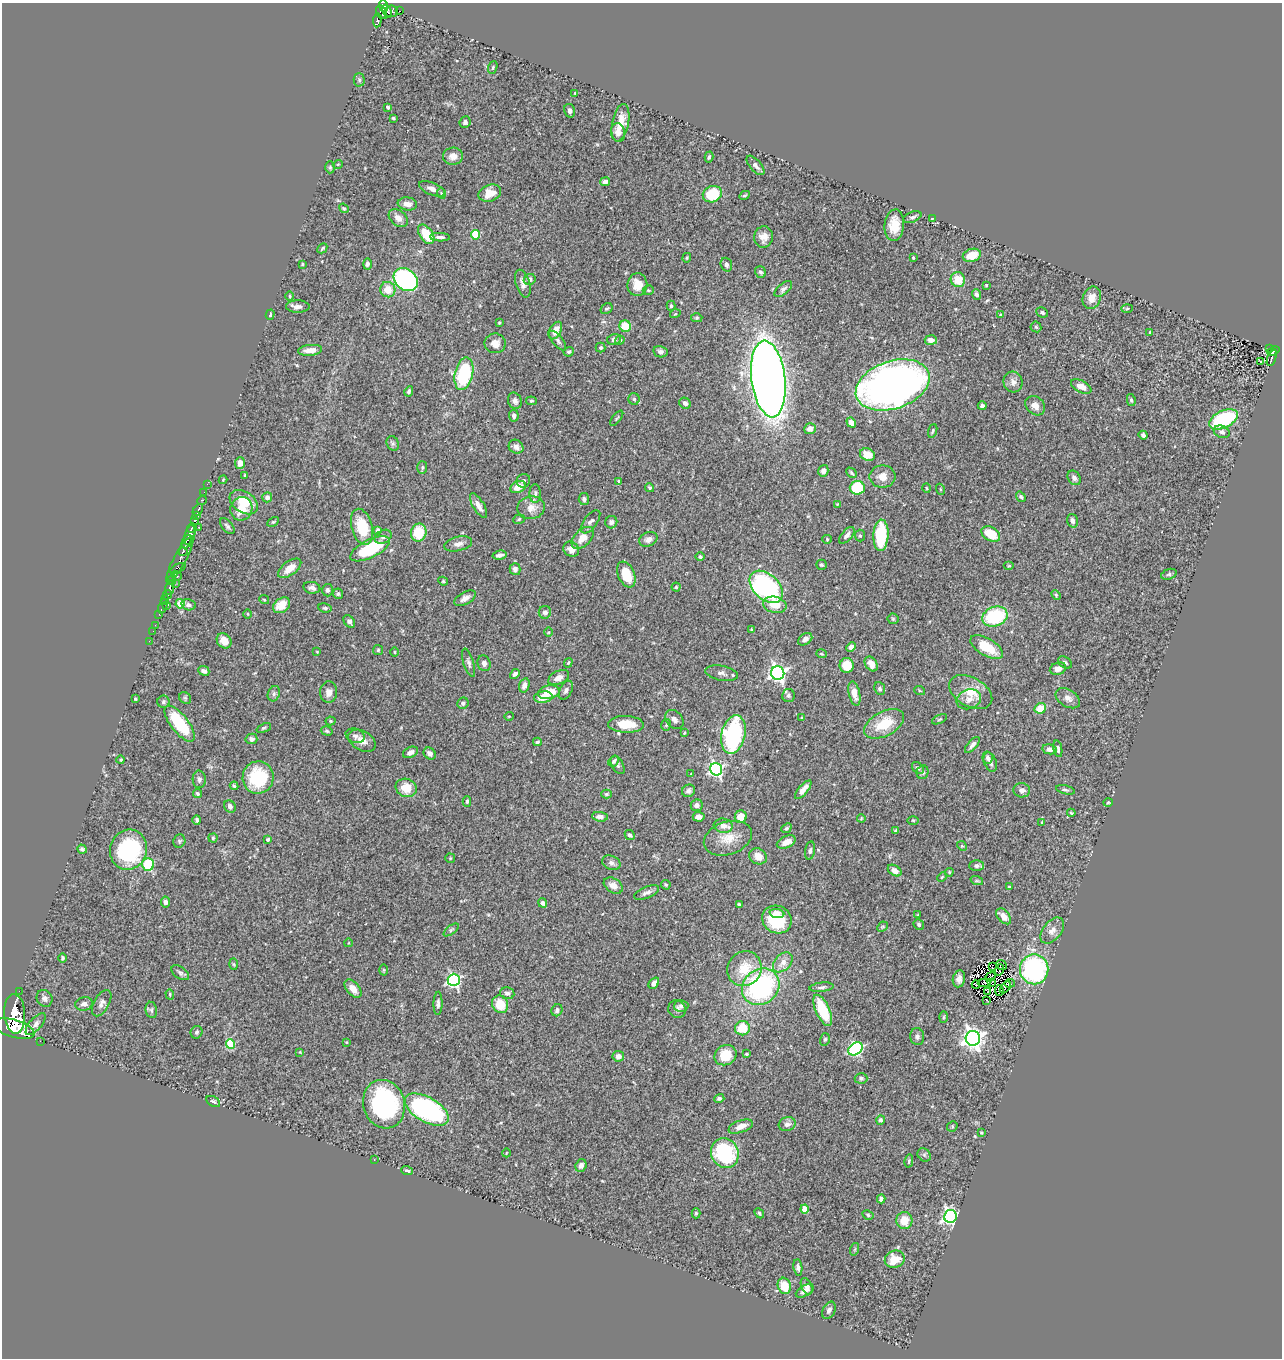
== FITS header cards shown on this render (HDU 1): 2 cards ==
NAXIS1  =                 1280
NAXIS2  =                 1356

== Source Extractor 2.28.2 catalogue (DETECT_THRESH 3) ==
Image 1280 x 1356 px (HDU 1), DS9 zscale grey, 1 PNG px = 1 image px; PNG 1284 x 1360 px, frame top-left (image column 1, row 1356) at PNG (2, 3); each listed source drawn as its Kron ellipse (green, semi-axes under 4 px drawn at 4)
Background 0.896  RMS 0.028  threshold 0.0827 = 3 sigma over >= 5 px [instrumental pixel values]
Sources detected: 421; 1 with non-positive FLUX_AUTO (blend fragments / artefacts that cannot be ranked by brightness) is neither listed nor drawn; the other 420 listed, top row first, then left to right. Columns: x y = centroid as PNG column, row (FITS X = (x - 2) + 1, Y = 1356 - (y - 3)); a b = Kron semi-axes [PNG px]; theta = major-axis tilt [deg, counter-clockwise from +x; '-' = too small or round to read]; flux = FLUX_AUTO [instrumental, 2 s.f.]
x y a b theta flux
383 6 5 4 - 580
387 11 7 4 -64 390
391 11 7 5 7 520
400 11 4 2 - 24
382 12 7 5 -63 360
377 20 7 3 84 260
493 67 7 4 71 2.8
359 80 7 5 -88 3.4
575 93 3 2 - 1.4
388 107 3 3 - 2.9
570 111 7 5 -75 6.6
393 118 3 3 - 2.3
465 122 6 5 - 5.3
620 123 19 8 78 26
618 132 9 7 -80 9.2
453 156 10 8 2 15
709 157 6 3 74 2.8
338 164 5 3 - 1.6
755 165 12 5 -48 7.7
330 167 6 5 - 3
605 182 5 4 - 7.5
432 189 14 6 -22 9.8
441 193 5 3 - 1.7
490 193 12 8 19 27
712 194 10 8 21 63
745 195 6 4 27 2.6
407 204 10 6 -7 13
344 208 5 4 - 2.4
912 217 9 5 21 5
398 218 11 7 -41 12
932 218 3 2 - 1.5
894 225 16 10 85 30
426 234 11 6 -56 56
475 235 4 4 - 77
440 237 10 3 -3 6
763 237 11 9 83 14
322 248 5 3 - 2.4
972 255 9 6 16 31
687 258 5 3 - 1.8
913 258 3 3 - 1.6
302 264 4 3 - 1.9
367 264 5 4 - 4.4
726 265 7 5 -71 5.6
760 272 6 5 - 4.5
406 279 13 10 -38 400
530 279 6 5 - 6.3
958 280 7 7 - 29
523 284 14 7 -73 9.9
637 285 11 10 - 24
986 285 3 3 - 1.7
783 289 10 5 41 5.4
388 290 8 7 - 26
648 290 6 4 16 2.4
976 294 5 4 - 5.4
290 296 4 3 - 1.8
1092 298 11 9 70 18
671 306 5 4 - 3
298 307 12 6 -1 9.4
1127 308 6 4 2 1.9
607 309 6 5 - 3
1042 312 6 4 -27 4.2
675 314 5 3 - 1.5
270 315 5 4 - 3.2
1001 315 4 3 - 2.7
697 318 6 4 2 2.7
499 323 3 3 - 1.8
625 326 6 5 - 40
1036 327 5 5 - 2.9
555 330 9 6 61 16
1150 332 4 3 - 2.3
614 339 7 5 13 5
620 340 5 4 - 3
931 340 6 5 - 12
558 341 12 5 -52 5.7
495 343 10 10 - 14
601 348 5 5 - 2.6
1269 348 2 2 - 12
310 350 12 5 6 15
1273 351 6 4 23 120
569 352 5 5 - 2.9
660 352 7 5 -12 4.9
1272 358 9 3 70 140
1260 362 3 3 - 3.4
464 374 16 9 77 140
768 379 38 17 -83 2100
1013 382 10 9 - 10
893 385 38 23 19 1300
1081 387 11 6 -27 17
409 391 5 4 - 3.4
634 399 6 5 - 3.4
1131 400 6 4 -80 3
515 401 8 7 - 7
531 401 5 4 - 2.1
685 403 6 5 - 5.4
982 406 4 4 - 4
1035 406 11 8 -42 12
514 416 6 5 - 6.8
617 418 9 3 52 2.4
1223 419 15 8 25 150
851 423 5 4 - 9.1
810 429 6 5 - 11
933 431 7 3 72 2.4
1222 432 8 6 -20 5.3
1143 435 4 4 - 4.8
393 443 8 6 -65 3.9
516 447 8 6 -35 7.5
867 455 8 6 -22 31
240 463 6 5 - 14
422 467 6 5 - 3.2
823 471 6 5 - 9.2
851 473 6 3 -46 2.8
245 475 3 3 - 1.9
882 477 13 11 0 17
1074 478 8 6 -56 6.2
223 480 4 3 - 1.4
523 481 7 6 - 5.8
619 481 3 3 - 2.5
207 484 2 2 - 18
518 487 8 5 24 24
650 488 4 4 - 2.9
857 488 7 7 - 91
926 488 4 3 - 1.6
940 489 5 3 - 1.6
204 492 2 2 - 10
535 494 9 5 89 5.1
267 497 5 5 - 8.8
1021 497 6 4 -54 3.6
584 499 6 5 - 5.9
202 500 5 3 - 180
244 502 15 10 -33 41
837 504 3 3 - 1.3
479 506 14 5 -59 13
531 508 14 11 12 19
241 509 12 11 - 32
198 510 6 3 53 570
196 515 4 3 - 440
519 519 6 4 20 3.2
195 520 4 4 - 890
1072 521 7 5 -73 6.1
273 522 6 4 29 2.6
590 522 14 6 53 7.4
611 522 6 6 - 5.3
227 526 9 5 -49 4.4
199 527 3 2 - 37
362 527 18 10 -75 59
192 528 5 3 - 550
378 531 4 4 - 14
419 532 9 7 77 55
991 534 10 6 -33 41
190 535 10 5 76 1500
847 535 10 5 49 6.9
881 535 16 7 86 97
860 536 6 5 - 2.9
383 537 9 6 28 6.1
583 538 13 8 45 22
648 539 9 7 25 11
827 539 4 4 - 1.9
187 541 7 2 64 740
458 544 14 7 13 10
370 549 21 9 26 110
571 549 8 7 - 12
183 551 4 3 - 380
500 555 7 3 12 6.9
700 557 4 4 - 3
180 559 26 6 61 900
821 565 5 4 - 3.1
1009 566 5 3 - 1.9
178 568 8 4 27 360
290 568 13 7 36 23
515 569 6 5 - 7.4
626 574 13 8 -66 45
1169 574 8 5 19 3.7
177 576 6 3 -38 180
172 580 5 2 - 160
443 581 5 4 - 2.6
175 583 2 2 - 63
676 587 4 4 - 2
766 587 19 12 -43 320
170 588 7 3 81 740
312 588 8 6 -10 6.5
327 590 6 5 - 4.2
338 594 5 5 - 3.3
167 595 5 4 - 550
1056 595 5 4 - 2.3
465 598 12 6 29 9.1
264 599 5 3 - 1.7
165 600 5 3 - 260
180 604 4 4 - 41
167 605 3 2 - 60
188 605 7 5 -12 6.4
282 605 9 7 37 30
775 605 12 8 -14 25
163 606 7 3 69 340
325 608 7 4 -9 3.5
545 612 6 6 - 7
159 614 2 2 - 16
248 614 4 3 - 1.6
995 616 13 9 20 130
893 619 5 5 - 2.4
349 621 7 5 -54 6.9
155 625 2 2 - 10
751 630 4 3 - 2.8
153 631 2 2 - 14
548 632 4 3 - 1.7
805 639 8 5 35 8.4
149 641 2 2 - 15
224 641 8 6 -48 18
851 647 5 4 - 5.8
987 647 18 8 -31 42
378 650 5 5 - 2.6
317 652 3 2 - 1.2
394 652 5 3 - 1.6
821 654 5 3 - 1.8
469 663 15 5 -73 6.4
484 663 8 6 -72 7.8
568 663 5 3 - 2.1
1065 663 7 5 -33 4.1
871 664 8 5 -55 13
847 665 7 7 - 41
1058 669 8 6 17 10
204 671 6 4 -23 8
721 673 16 7 -10 8.8
778 673 7 6 - 630
515 674 5 4 - 4.1
559 678 11 6 26 11
524 685 7 5 73 9
880 689 6 5 - 4.3
566 690 10 6 62 7.1
920 691 5 3 - 1.8
329 692 11 8 87 12
549 692 11 6 11 39
971 692 23 14 -30 36
274 694 8 6 69 5.3
854 694 13 5 -78 16
788 695 6 6 - 4.4
543 697 9 5 8 23
185 698 6 5 - 3.2
1068 698 13 8 -32 10
135 699 3 2 - 1.8
969 699 12 9 20 14
163 702 6 6 - 3.7
463 703 6 5 - 4.6
1040 708 6 5 - 27
509 716 5 3 - 1.6
802 718 3 3 - 2.3
940 719 8 4 26 2.6
674 720 11 7 -51 8
331 721 5 4 - 2.3
180 724 22 9 -52 96
626 724 18 8 -2 42
884 724 22 12 28 55
666 725 6 4 75 2.7
264 728 7 4 24 3
327 731 6 4 -16 2.8
684 733 4 3 - 1.8
733 734 19 12 77 260
355 736 10 7 -18 6.1
251 739 6 5 - 5.2
362 741 15 9 -30 18
537 742 4 3 - 2.7
972 745 10 4 48 7
1050 749 7 5 -11 9.6
1058 749 8 4 -78 4.5
410 752 8 5 24 8.4
430 754 6 5 - 8.3
988 758 6 5 - 5.8
121 760 4 4 - 2.3
614 761 6 4 54 4.4
990 762 10 6 -69 8.2
618 765 10 5 -60 4.8
918 768 7 5 -42 5.4
716 769 6 6 - 350
922 772 7 6 - 4.7
691 774 3 3 - 1.2
258 777 16 15 - 93
199 779 9 6 -88 5.2
234 786 4 4 - 2.3
406 788 10 9 - 33
803 790 11 4 50 11
1022 790 8 7 - 9.5
1065 790 9 4 -13 3.6
688 791 7 6 - 7
197 794 4 3 - 3.2
606 794 5 4 - 3.3
467 801 5 4 - 3.3
1108 802 5 3 - 1.7
697 805 6 5 - 6.7
230 806 6 5 - 7.8
1071 813 4 3 - 2
600 817 8 5 -5 8.5
699 817 6 5 - 8.4
741 817 6 6 - 28
861 818 4 3 - 1.7
197 820 5 3 - 3.4
913 820 6 4 -1 2.4
1042 822 3 2 - 1.1
723 826 9 7 -6 13
786 828 5 4 - 2.8
896 831 4 4 - 3.2
630 835 5 4 - 5.2
213 838 4 4 - 2.4
728 838 25 16 18 36
268 840 3 3 - 3.4
179 841 7 6 - 3.2
786 842 10 6 23 16
962 846 5 4 - 1.9
82 849 5 4 - 3.7
129 850 20 18 70 170
810 851 9 5 80 4.6
758 856 9 7 -34 17
450 858 5 4 - 2.1
611 863 9 7 -23 6.7
148 864 6 6 - 110
977 866 7 5 2 6.4
895 871 7 5 -33 11
949 872 4 3 - 1.9
942 877 5 3 - 1.9
977 881 6 4 -18 2.6
666 885 5 4 - 2.4
613 886 10 7 -33 12
1009 887 3 3 - 2.3
647 893 13 5 23 7.9
165 902 5 4 - 5.2
543 903 5 4 - 9.3
739 905 4 3 - 3.7
777 913 7 4 -6 9.9
918 915 4 3 - 1.6
1004 916 9 5 -48 15
777 920 15 13 -29 92
919 924 5 5 - 3.5
882 927 6 4 44 2.3
451 930 9 4 38 3.4
1052 931 15 9 51 13
348 943 4 3 - 1.1
63 958 5 4 - 3.6
783 962 11 8 45 15
234 964 6 4 -88 2.2
1002 965 5 3 - 0.56
992 967 4 2 - 1
744 969 18 16 51 49
1034 969 15 14 - 260
384 970 5 3 - 1.8
999 970 6 2 75 4
180 973 10 5 -35 5
990 977 5 2 - 2.1
959 979 8 6 80 9.4
454 980 6 6 - 330
654 983 6 4 51 9.1
984 983 7 2 5 1.4
991 983 3 2 - 1.6
1010 983 5 3 - 7.4
976 985 4 2 - 1.8
761 987 20 17 39 290
822 987 12 4 7 5.2
1005 987 7 3 50 1.6
353 989 11 6 -49 16
19 991 2 2 - 58
999 991 5 2 - 0.73
987 992 4 2 - 0.76
507 993 7 5 -11 5.6
170 994 5 4 - 2.3
44 998 9 7 -57 6.9
987 1000 3 2 - 1.3
102 1003 14 7 60 8.6
438 1003 11 4 89 5.6
84 1004 8 6 15 8.2
500 1004 9 8 - 38
681 1006 7 6 - 6
677 1009 9 8 - 7.4
151 1010 8 5 -80 3.5
557 1010 6 5 - 5.6
823 1010 17 7 -65 82
15 1014 20 10 -86 8000
943 1017 6 4 88 2.5
36 1024 13 6 49 8.4
742 1028 7 7 - 38
14 1029 21 9 -16 7400
196 1032 6 6 - 3.8
917 1037 8 7 - 6
973 1038 7 7 - 1200
825 1039 6 5 - 3
40 1041 2 2 - 9.1
346 1042 4 3 - 1.4
230 1044 5 4 - 82
855 1049 8 5 36 310
300 1052 3 3 - 1.3
746 1054 3 3 - 2.4
725 1055 11 10 - 47
618 1056 5 5 - 11
861 1078 6 5 - 5.5
719 1098 5 4 - 4.2
213 1101 7 4 -30 3.8
384 1104 24 20 -73 260
427 1110 24 12 -30 380
881 1120 5 4 - 4.1
787 1124 8 7 - 7.9
741 1126 13 6 21 16
952 1126 5 5 - 2.6
981 1133 4 3 - 1.7
506 1153 4 2 - 1.2
725 1153 15 13 -64 160
924 1155 7 6 - 4
374 1160 3 2 - 3.2
909 1161 6 4 76 2.7
581 1165 6 5 - 6.3
407 1171 6 3 -20 4
881 1199 4 4 - 7.1
805 1209 4 4 - 33
696 1213 5 4 - 2.3
759 1213 5 4 - 2.7
868 1215 6 4 -29 3.1
950 1216 6 6 - 510
904 1220 8 8 - 30
855 1249 6 4 71 2.3
895 1259 10 8 23 33
798 1268 8 4 -83 5.1
784 1286 8 6 -73 36
807 1286 9 5 -65 7.9
805 1291 10 5 29 7.8
829 1310 9 6 63 7.2
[1 non-positive-flux detection neither listed nor drawn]